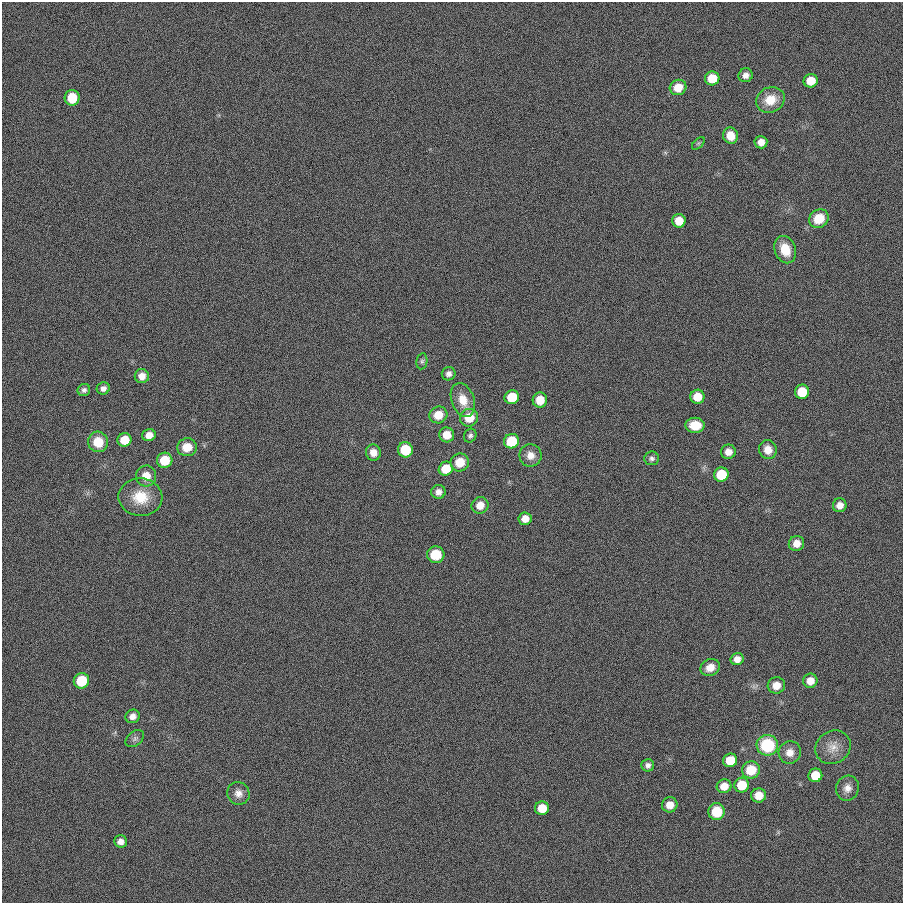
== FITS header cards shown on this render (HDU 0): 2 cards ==
NAXIS1  =                  901
NAXIS2  =                  901

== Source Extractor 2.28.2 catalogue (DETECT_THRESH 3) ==
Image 901 x 901 px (HDU 0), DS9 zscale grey, 1 PNG px = 1 image px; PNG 905 x 905 px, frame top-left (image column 1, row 901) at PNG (2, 2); each listed source drawn as its Kron ellipse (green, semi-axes under 4 px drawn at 4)
Background 0.00146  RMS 0.099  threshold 0.296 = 3 sigma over >= 5 px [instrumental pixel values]
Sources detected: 73; all 73 listed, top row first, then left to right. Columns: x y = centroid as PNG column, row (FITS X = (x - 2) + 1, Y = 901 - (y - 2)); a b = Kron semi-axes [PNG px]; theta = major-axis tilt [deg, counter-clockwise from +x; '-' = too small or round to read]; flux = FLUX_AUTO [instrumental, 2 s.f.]
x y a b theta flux
746 75 7 6 - 34
712 78 7 7 - 150
811 81 7 6 - 110
678 87 8 7 - 100
72 98 8 7 - 150
770 100 14 12 26 130
730 136 8 7 - 86
761 142 6 6 - 47
698 143 8 4 45 11
819 219 10 9 - 150
679 221 7 6 - 120
785 250 14 10 -68 130
422 361 8 5 80 14
449 374 7 6 - 27
142 376 7 7 - 51
103 388 6 6 - 26
84 390 6 6 - 19
802 392 7 7 - 190
512 397 7 7 - 180
697 397 7 7 - 110
463 400 17 11 -70 100
540 400 8 7 - 100
438 415 9 8 - 110
469 418 9 8 - 140
695 425 9 7 -1 130
149 435 7 6 - 52
447 435 7 7 - 89
470 436 7 6 - 17
124 440 7 6 - 140
511 441 8 7 - 240
98 442 10 10 - 140
187 447 10 9 - 110
405 450 7 7 - 240
768 450 9 9 - 68
728 452 7 7 - 46
373 453 8 7 - 56
530 455 11 11 - 61
652 458 7 7 - 21
165 460 8 7 - 160
460 462 9 9 - 110
446 469 7 6 - 140
721 475 7 7 - 270
146 476 10 10 - 87
438 492 7 7 - 34
140 497 22 19 -4 190
480 505 8 8 - 73
840 505 7 6 - 50
525 519 6 6 - 62
796 543 8 7 - 61
436 555 9 8 - 170
737 659 6 6 - 44
710 667 10 8 28 69
81 681 8 7 - 200
810 681 7 7 - 68
776 685 9 8 - 66
133 716 7 6 - 36
135 739 10 7 40 23
767 745 11 10 - 360
833 747 18 16 35 87
790 752 11 11 - 62
730 760 7 6 - 170
648 765 6 6 - 25
751 770 9 8 - 170
815 775 7 7 - 140
742 785 7 7 - 180
724 786 7 7 - 85
847 788 12 11 - 52
238 793 11 11 - 51
759 795 7 7 - 81
670 805 8 7 - 74
542 808 7 6 - 130
717 812 8 8 - 210
120 841 6 6 - 39